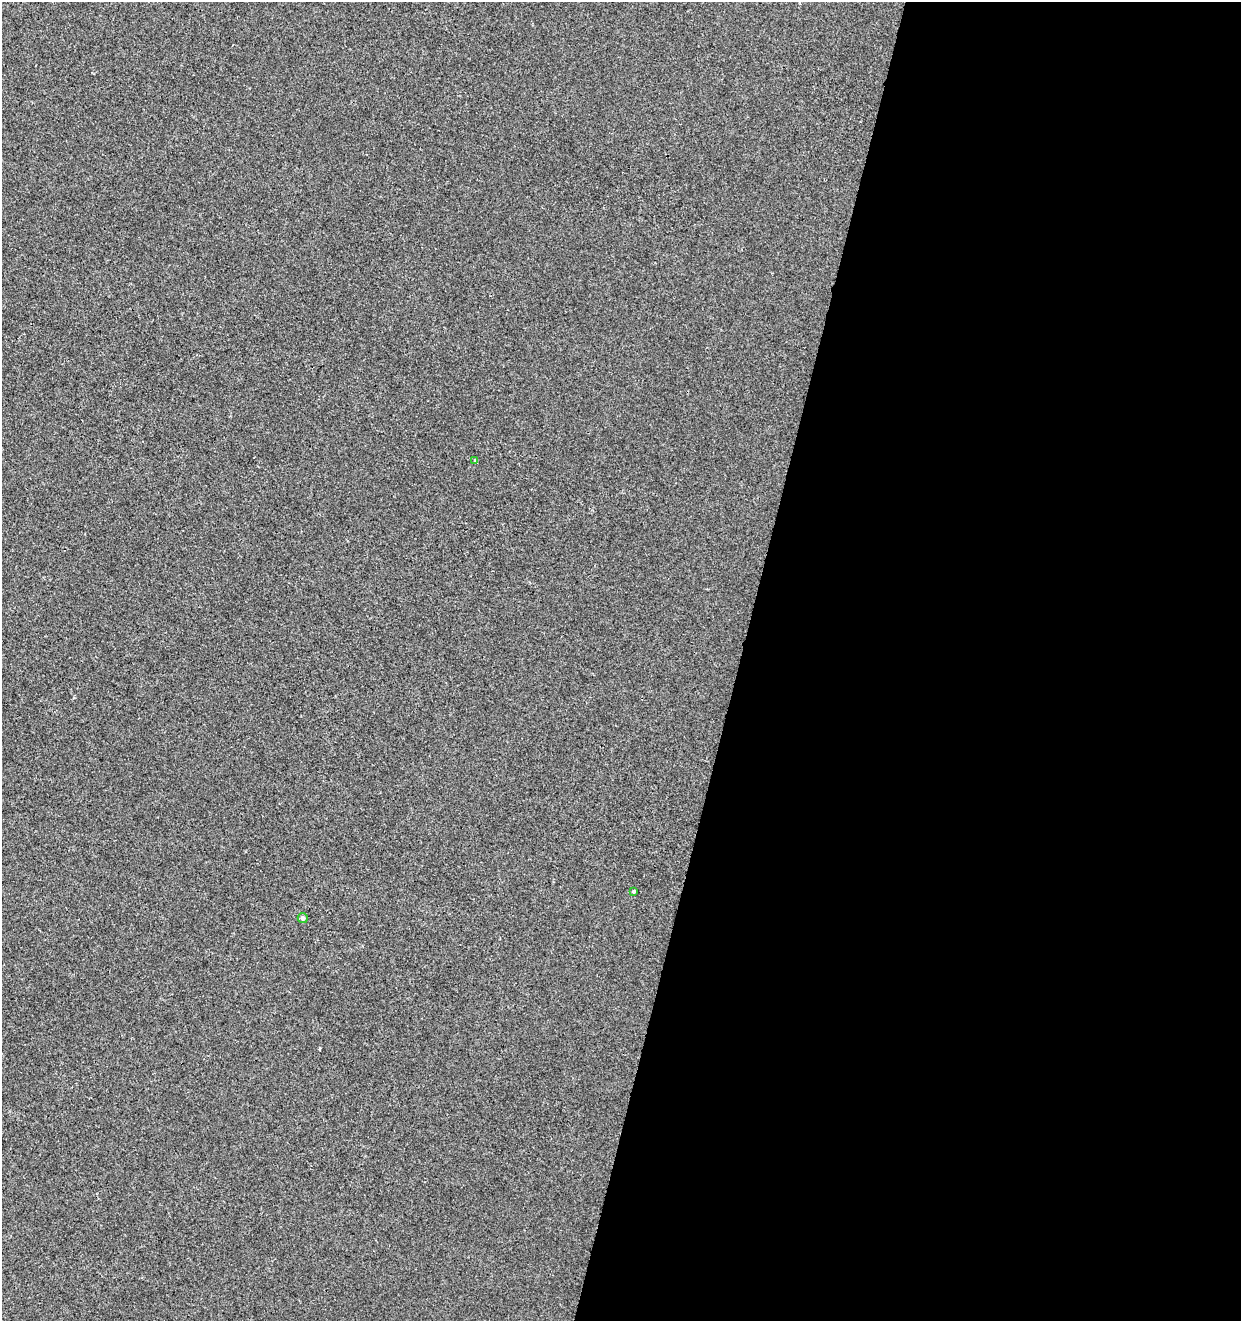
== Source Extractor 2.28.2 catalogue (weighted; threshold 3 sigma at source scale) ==
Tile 12 of 4 x 4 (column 4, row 3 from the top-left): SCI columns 3934-5172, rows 1328-2646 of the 5452 x 5285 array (HDU 1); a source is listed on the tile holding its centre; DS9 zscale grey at full resolution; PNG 1243 x 1323 px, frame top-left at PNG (2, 2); each listed source drawn as its Kron ellipse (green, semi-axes under 4 px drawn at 4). Shown black and unused: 40% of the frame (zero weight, under 2 of 3 exposures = <1% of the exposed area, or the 3 px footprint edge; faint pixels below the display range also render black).
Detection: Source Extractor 2.28.2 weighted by HDU 2 'WHT'; one run over the whole footprint, this tile lists its part. Background -3.79e-04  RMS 0.0041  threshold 0.0187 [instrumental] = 3 sigma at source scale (4.5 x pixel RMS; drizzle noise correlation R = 1.50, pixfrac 1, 0.0396/0.0396 arcsec/px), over >= 5 px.
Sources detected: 3; all 3 listed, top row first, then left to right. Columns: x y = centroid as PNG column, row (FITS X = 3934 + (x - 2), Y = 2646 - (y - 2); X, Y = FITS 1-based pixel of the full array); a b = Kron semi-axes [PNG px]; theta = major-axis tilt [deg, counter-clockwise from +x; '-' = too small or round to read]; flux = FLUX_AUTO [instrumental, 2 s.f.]
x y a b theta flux
475 461 3 3 - 1.4
633 891 3 3 - 1.1
303 918 5 5 - 1.3